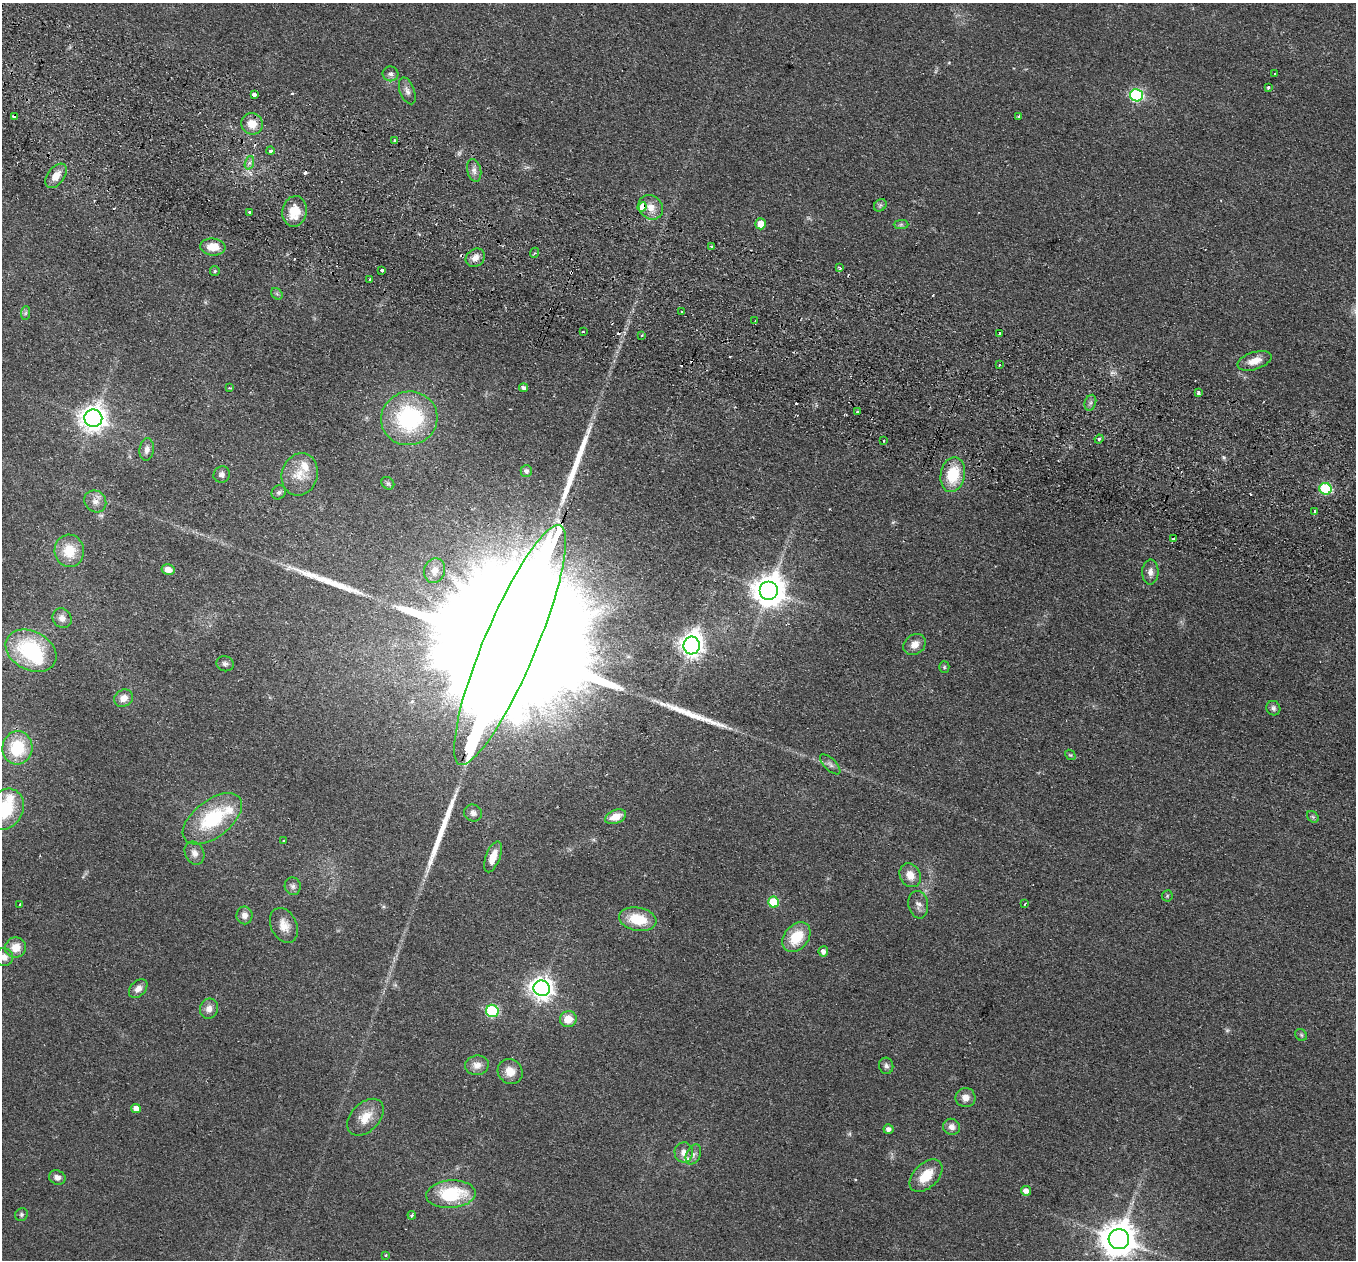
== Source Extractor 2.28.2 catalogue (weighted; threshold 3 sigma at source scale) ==
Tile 11 of 4 x 4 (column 3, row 3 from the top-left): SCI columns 2733-4086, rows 1578-2835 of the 5464 x 5543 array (HDU 1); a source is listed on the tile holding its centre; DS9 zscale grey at full resolution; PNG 1358 x 1262 px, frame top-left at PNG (2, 3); each listed source drawn as its Kron ellipse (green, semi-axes under 4 px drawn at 4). Shown black and unused: <1% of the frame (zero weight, under 2 of 3 exposures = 3% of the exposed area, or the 3 px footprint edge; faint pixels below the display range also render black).
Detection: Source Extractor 2.28.2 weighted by HDU 2 'WHT'; one run over the whole footprint, this tile lists its part. Background 0.114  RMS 0.011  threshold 0.0476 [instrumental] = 3 sigma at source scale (4.5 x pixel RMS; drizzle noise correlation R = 1.50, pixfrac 1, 0.05/0.05 arcsec/px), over >= 5 px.
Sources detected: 148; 3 too faint to see at this stretch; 1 inside a brighter object's white glare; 11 cosmic-ray / hot-pixel residue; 5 long thin detections or spike segments (spike, bleed or trail) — neither listed nor drawn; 7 inside a brighter listed object's ellipse — not listed separately; the other 121 listed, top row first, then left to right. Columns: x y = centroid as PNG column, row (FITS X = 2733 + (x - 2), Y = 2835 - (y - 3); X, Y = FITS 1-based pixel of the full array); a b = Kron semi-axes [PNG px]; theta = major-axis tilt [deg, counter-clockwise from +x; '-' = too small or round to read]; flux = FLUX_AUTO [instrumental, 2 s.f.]
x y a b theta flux
390 74 8 7 - 3.5
1275 74 3 3 - 2.2
1268 87 4 3 - 6.1
407 91 14 7 -69 5.1
254 94 3 3 - 8.9
1136 95 6 6 - 150
1019 116 3 3 - 1.3
14 117 4 3 - 12
252 124 11 10 - 14
394 141 4 3 - 1.8
270 151 4 4 - 2.8
249 163 7 4 71 2.6
474 170 11 7 -77 5.1
56 176 14 8 53 12
880 205 7 5 45 2.4
642 207 5 3 - 120
651 207 13 11 -41 11
295 211 15 12 80 26
249 212 3 3 - 2.3
760 224 5 5 - 11
901 224 7 4 1 2.2
712 246 3 3 - 1.8
213 247 12 8 -7 17
534 253 5 3 - 1.4
475 258 10 8 37 7.8
840 268 4 3 - 2.4
381 270 3 3 - 2.4
215 271 5 5 - 1.4
370 279 3 3 - 3.7
277 294 6 5 - 2
682 312 3 2 - 1
25 313 7 4 88 1.9
755 321 3 2 - 0.78
583 332 4 2 - 1
999 333 3 3 - 2.7
642 335 3 3 - 1.8
1254 361 17 8 17 12
1000 365 4 2 - 2.3
230 388 4 3 - 0.93
524 388 4 4 - 3.4
1199 393 3 3 - 4.7
1090 403 8 5 72 2.7
857 412 3 2 - 1.1
93 418 9 8 - 1000
409 418 28 26 16 110
1099 439 5 4 - 1.7
884 440 3 3 - 1.8
147 450 11 7 83 6
526 471 6 5 - 3.7
300 474 21 18 73 21
222 475 8 8 - 4.7
953 475 17 12 79 37
388 483 7 5 -43 1.8
1326 489 6 5 - 86
279 492 7 6 - 2.8
95 501 11 10 - 7.9
1315 511 4 3 - 2.2
1173 539 4 3 - 0.9
69 551 16 14 -84 27
168 570 6 5 - 9.8
435 571 13 10 74 9.3
1150 572 12 8 89 6
769 591 9 9 - 1800
62 618 10 9 - 7.1
915 644 12 9 38 9
510 645 129 26 67 180000
692 645 9 8 - 840
31 651 27 19 -27 89
225 664 8 7 - 3.3
944 667 5 5 - 1.4
123 698 10 8 29 9.1
1273 708 7 7 - 3
17 748 16 15 - 43
1070 755 6 4 -41 1.3
830 764 13 6 -44 3.9
4 809 22 18 52 56
473 813 9 8 - 5.6
616 817 11 6 21 14
1313 817 6 5 - 1.9
212 819 34 18 37 72
283 841 3 3 - 1.4
194 853 12 9 -63 6.8
493 857 16 7 69 15
910 875 12 10 -61 13
293 886 9 8 - 3.6
1167 896 5 5 - 1.5
774 902 5 5 - 41
20 904 3 2 - 0.85
1025 904 3 2 - 1.5
918 905 14 10 -80 6.3
245 915 9 8 - 6.1
638 919 19 11 -10 31
284 925 18 12 -63 12
796 937 17 12 50 33
16 948 10 10 - 14
823 951 5 5 - 4.3
4 957 9 8 - 6.5
542 988 8 7 - 760
138 989 11 7 45 6.4
209 1009 10 9 - 7.6
492 1011 6 6 - 110
568 1019 8 8 - 15
1301 1035 6 5 - 1.7
477 1065 12 9 10 8.8
886 1066 8 7 - 3.4
510 1071 13 12 - 12
965 1098 10 9 - 8.5
136 1108 5 5 - 9.8
365 1117 21 14 46 18
952 1127 8 8 - 6.5
888 1129 5 5 - 3.9
684 1152 10 9 - 7.7
693 1155 10 7 63 4.1
926 1176 20 12 44 24
57 1177 8 7 - 5.7
1026 1191 5 4 - 6.6
451 1194 25 14 4 63
21 1215 7 6 - 2.1
412 1215 4 3 - 2.5
1119 1239 10 10 - 2400
386 1255 4 3 - 0.84
Overlapping masked pixels (flux is a lower limit): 3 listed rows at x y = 14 117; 642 207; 510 645
Isophote crosses this tile's border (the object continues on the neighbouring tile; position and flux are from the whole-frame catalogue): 3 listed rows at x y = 4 809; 4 957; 1119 1239